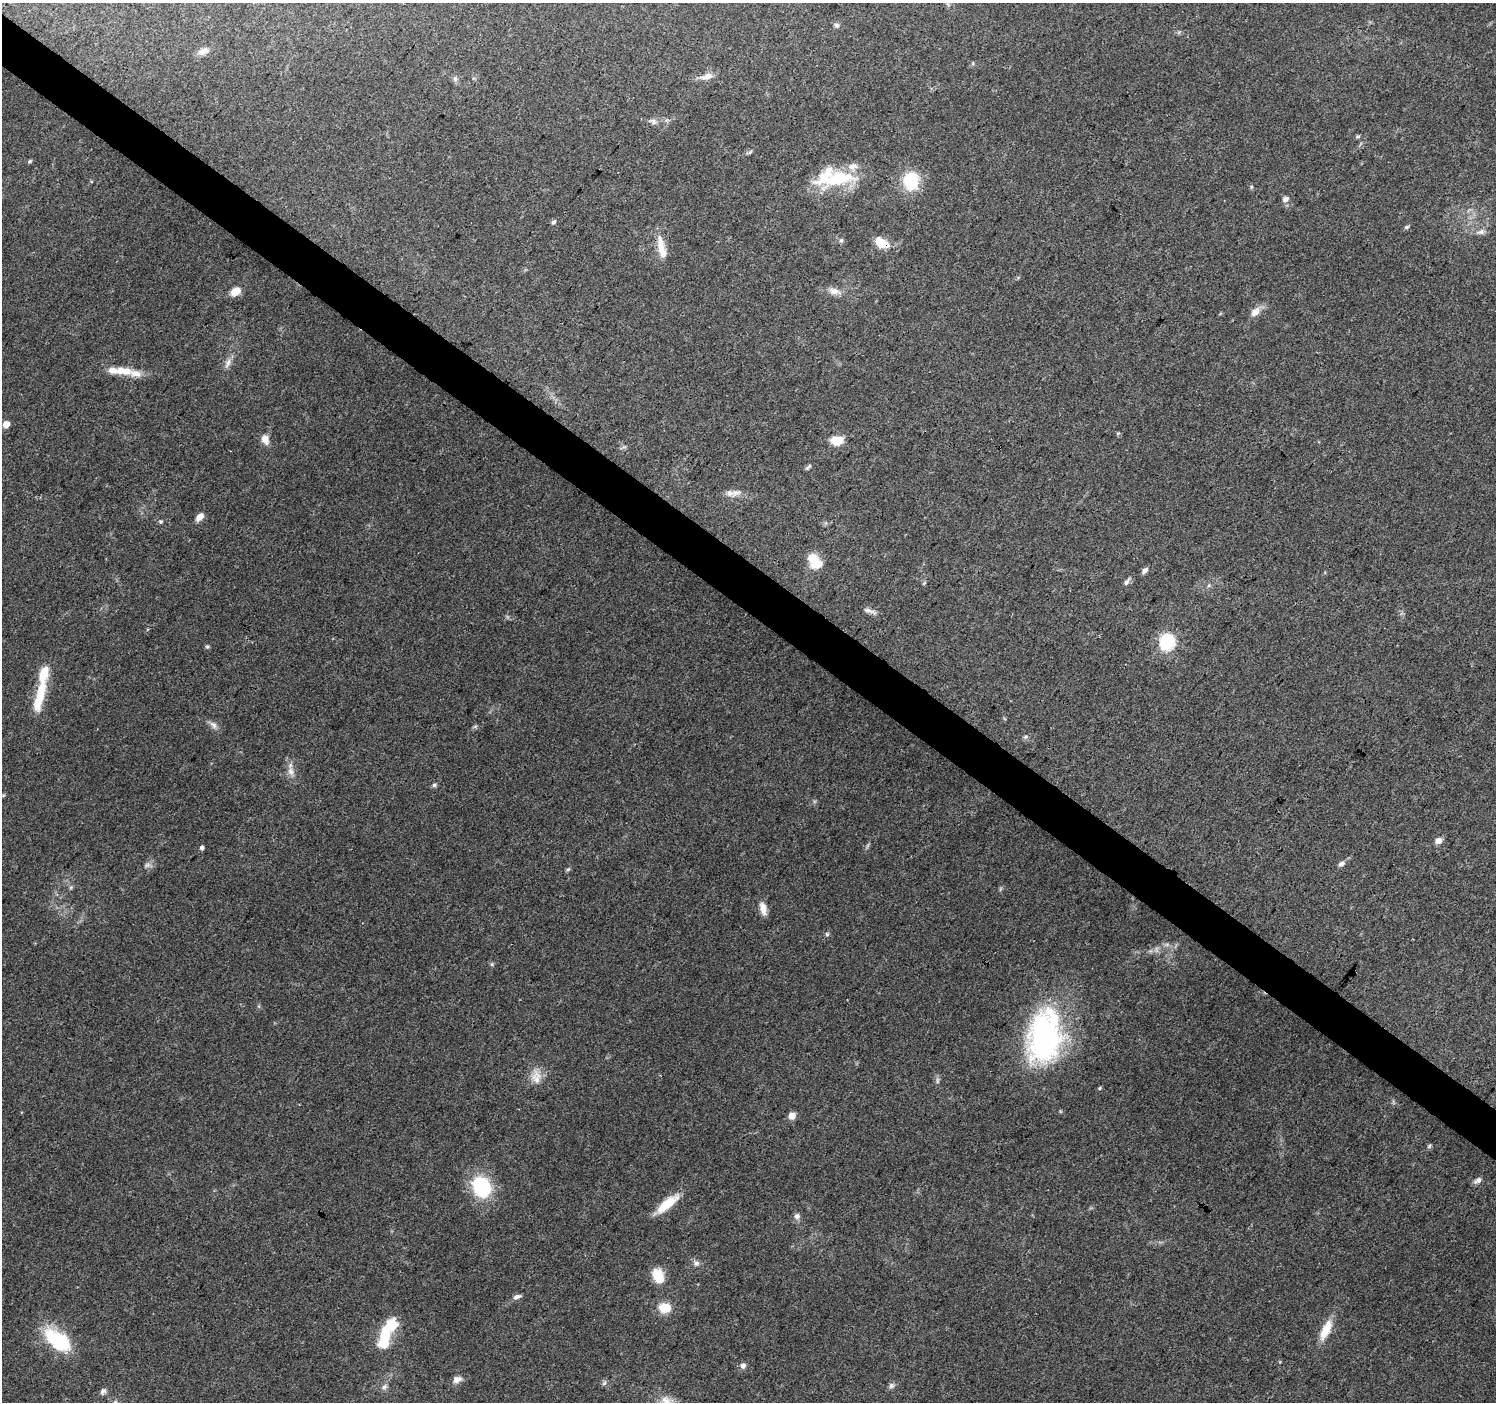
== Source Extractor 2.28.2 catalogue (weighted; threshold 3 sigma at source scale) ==
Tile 11 of 4 x 4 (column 3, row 3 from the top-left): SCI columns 2997-4490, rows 1645-3044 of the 5986 x 6019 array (HDU 1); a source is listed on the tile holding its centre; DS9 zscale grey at full resolution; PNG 1498 x 1404 px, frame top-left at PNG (2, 3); no overlay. Shown black and unused: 4% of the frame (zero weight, under 3 of 4 exposures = <1% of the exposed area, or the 3 px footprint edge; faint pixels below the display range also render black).
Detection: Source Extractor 2.28.2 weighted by HDU 2 'WHT'; one run over the whole footprint, this tile lists its part. Background 0.0672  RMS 0.0049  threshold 0.0221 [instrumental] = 3 sigma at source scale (4.5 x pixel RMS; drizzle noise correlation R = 1.50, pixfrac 1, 0.0396/0.0396 arcsec/px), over >= 5 px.
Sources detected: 85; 1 too faint to see at this stretch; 2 inside a brighter object's white glare — not listed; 8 inside a brighter listed object's ellipse — not listed separately; the other 74 listed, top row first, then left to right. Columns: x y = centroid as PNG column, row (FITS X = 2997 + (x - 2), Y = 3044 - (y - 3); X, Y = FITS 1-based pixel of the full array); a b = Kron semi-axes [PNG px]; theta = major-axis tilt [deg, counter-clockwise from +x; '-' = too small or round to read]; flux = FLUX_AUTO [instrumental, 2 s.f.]
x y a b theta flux
948 3 9 3 -86 0.87
837 25 7 5 -35 1.2
203 51 14 8 25 3.5
973 63 6 3 73 0.57
707 76 15 7 13 3.8
455 79 7 6 - 1.3
653 121 10 6 -33 1.7
1358 137 8 4 8 0.78
750 152 7 4 45 0.71
29 161 6 4 28 0.73
839 179 56 19 10 27
911 181 17 14 86 22
1251 187 6 4 90 0.66
1285 199 6 5 - 2.7
553 222 6 5 - 0.94
1407 227 7 4 27 0.8
1481 232 11 7 9 2.1
841 240 6 5 - 0.84
882 243 18 11 -31 7.5
662 251 29 10 -77 7.8
236 291 12 8 30 5.7
834 291 17 9 -11 3.9
1255 312 12 8 46 4
228 363 15 7 66 2.9
124 371 25 11 -5 8.1
6 425 5 5 - 5.5
1118 433 5 4 - 0.55
265 439 12 8 -67 4.2
837 440 12 8 6 9.6
808 467 10 4 45 0.92
736 492 17 8 16 3.2
199 517 10 7 44 3.4
161 522 5 5 - 0.72
816 563 17 12 -42 10
1145 570 9 6 46 1.7
1126 582 9 6 54 1.5
924 583 6 3 71 0.62
868 610 12 6 -7 2.1
1167 642 19 15 63 20
207 647 5 5 - 0.72
41 690 35 13 79 13
213 725 12 7 -47 2.4
1025 737 7 5 2 0.99
291 771 12 8 -67 3.2
434 785 6 5 - 0.94
1438 840 7 7 - 2.9
202 848 6 5 - 1.2
1341 864 8 6 29 1.7
568 869 6 5 - 0.77
763 908 17 8 -75 3.9
827 934 5 5 - 0.81
1044 1037 64 38 81 100
536 1077 21 13 -85 6.2
1100 1088 5 3 - 0.51
792 1116 8 6 62 3.7
1429 1146 6 4 45 0.74
1478 1180 11 6 32 1.8
481 1187 18 14 -57 42
667 1204 32 10 40 12
797 1216 7 7 - 2.1
696 1263 8 7 - 1.8
658 1276 16 11 -65 10
517 1297 12 6 19 1.7
665 1308 14 11 -7 8.3
392 1326 13 9 35 16
1326 1330 25 9 65 9.9
385 1337 14 10 59 14
58 1340 36 18 -36 29
743 1366 6 6 - 2.1
457 1379 12 8 21 2.8
604 1383 7 5 45 1
891 1385 8 7 - 1.4
384 1387 9 7 37 1.8
103 1391 9 6 50 1.5
Overlapping masked pixels (flux is a lower limit): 1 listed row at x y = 882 243
Isophote crosses this tile's border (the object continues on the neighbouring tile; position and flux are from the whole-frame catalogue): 1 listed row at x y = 948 3